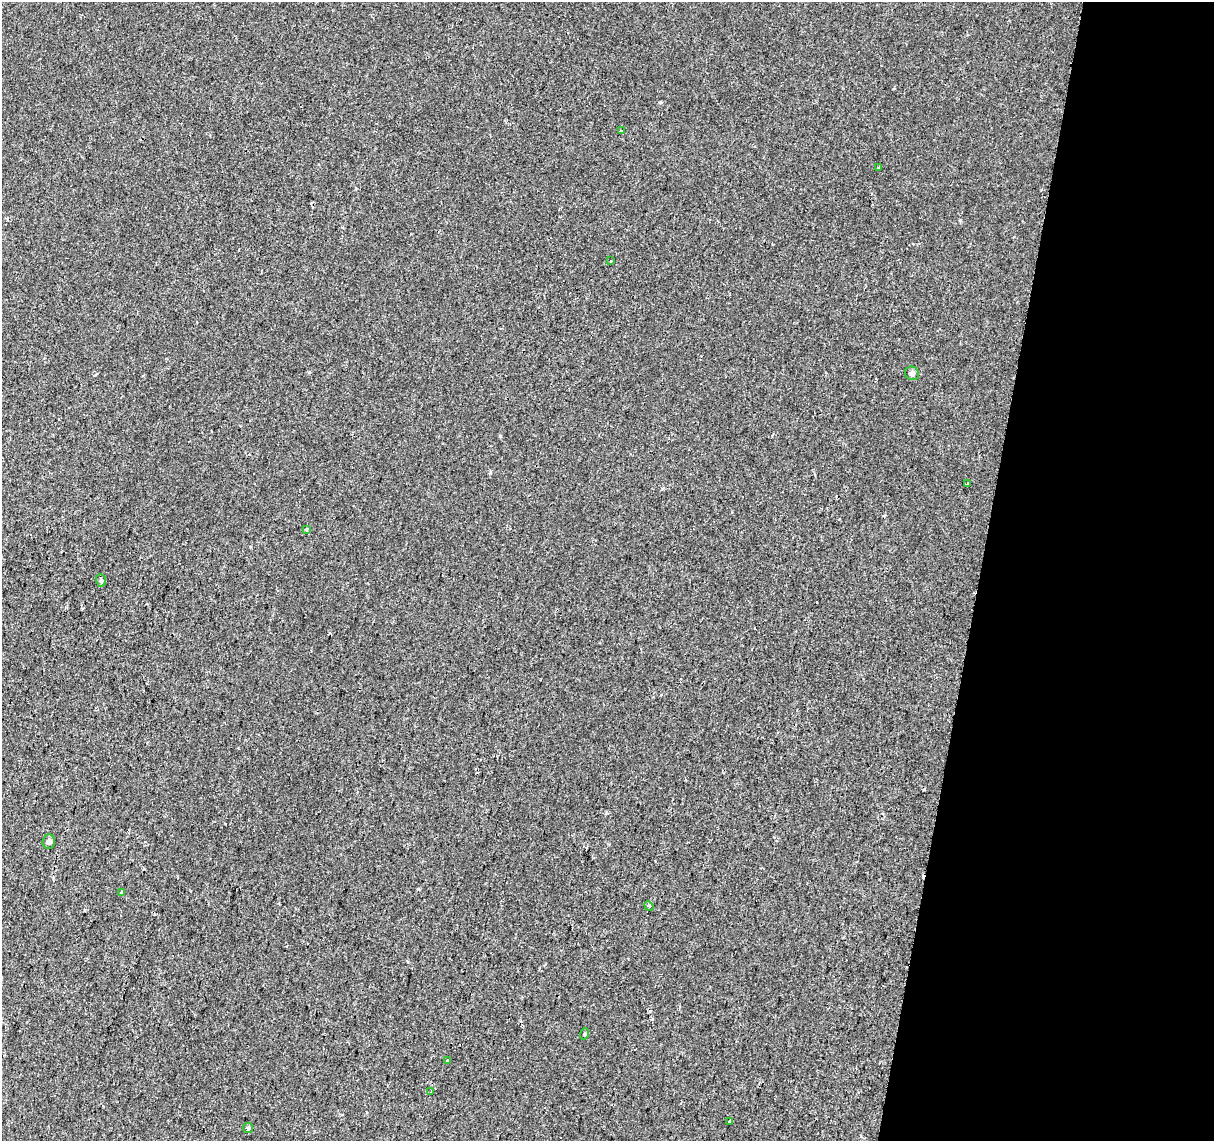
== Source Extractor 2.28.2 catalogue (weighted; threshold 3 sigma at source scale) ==
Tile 8 of 4 x 4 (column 4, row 2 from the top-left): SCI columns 3663-4874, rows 2561-3699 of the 4894 x 5182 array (HDU 1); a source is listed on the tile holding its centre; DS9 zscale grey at full resolution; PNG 1216 x 1143 px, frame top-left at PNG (2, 2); each listed source drawn as its Kron ellipse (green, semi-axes under 4 px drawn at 4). Shown black and unused: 19% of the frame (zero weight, under 2 of 3 exposures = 3% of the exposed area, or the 3 px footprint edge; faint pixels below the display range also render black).
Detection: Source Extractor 2.28.2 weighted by HDU 2 'WHT'; one run over the whole footprint, this tile lists its part. Background 5.13e-04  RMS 0.0039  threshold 0.0174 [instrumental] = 3 sigma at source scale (4.5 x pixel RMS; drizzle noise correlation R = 1.50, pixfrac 1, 0.0396/0.0396 arcsec/px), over >= 5 px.
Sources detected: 17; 2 cosmic-ray / hot-pixel residue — neither listed nor drawn; the other 15 listed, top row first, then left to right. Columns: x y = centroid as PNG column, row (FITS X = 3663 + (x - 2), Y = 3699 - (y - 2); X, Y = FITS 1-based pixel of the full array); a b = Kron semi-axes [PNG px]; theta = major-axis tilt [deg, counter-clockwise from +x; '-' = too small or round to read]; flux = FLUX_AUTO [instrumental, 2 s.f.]
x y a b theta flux
621 131 3 3 - 1.3
879 167 3 3 - 1.3
611 261 3 2 - 0.37
912 373 7 6 - 1.1
967 484 3 2 - 0.27
306 529 3 3 - 2.2
101 580 6 5 - 0.58
49 841 7 6 - 1.1
122 893 3 3 - 4.1
649 906 5 4 - 0.46
584 1034 6 3 70 0.4
448 1061 3 3 - 1.5
431 1092 3 2 - 0.55
730 1121 3 3 - 0.95
248 1128 5 5 - 0.54
Unlisted compact peaks at least as high as the median listed source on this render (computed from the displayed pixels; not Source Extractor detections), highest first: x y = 500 436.